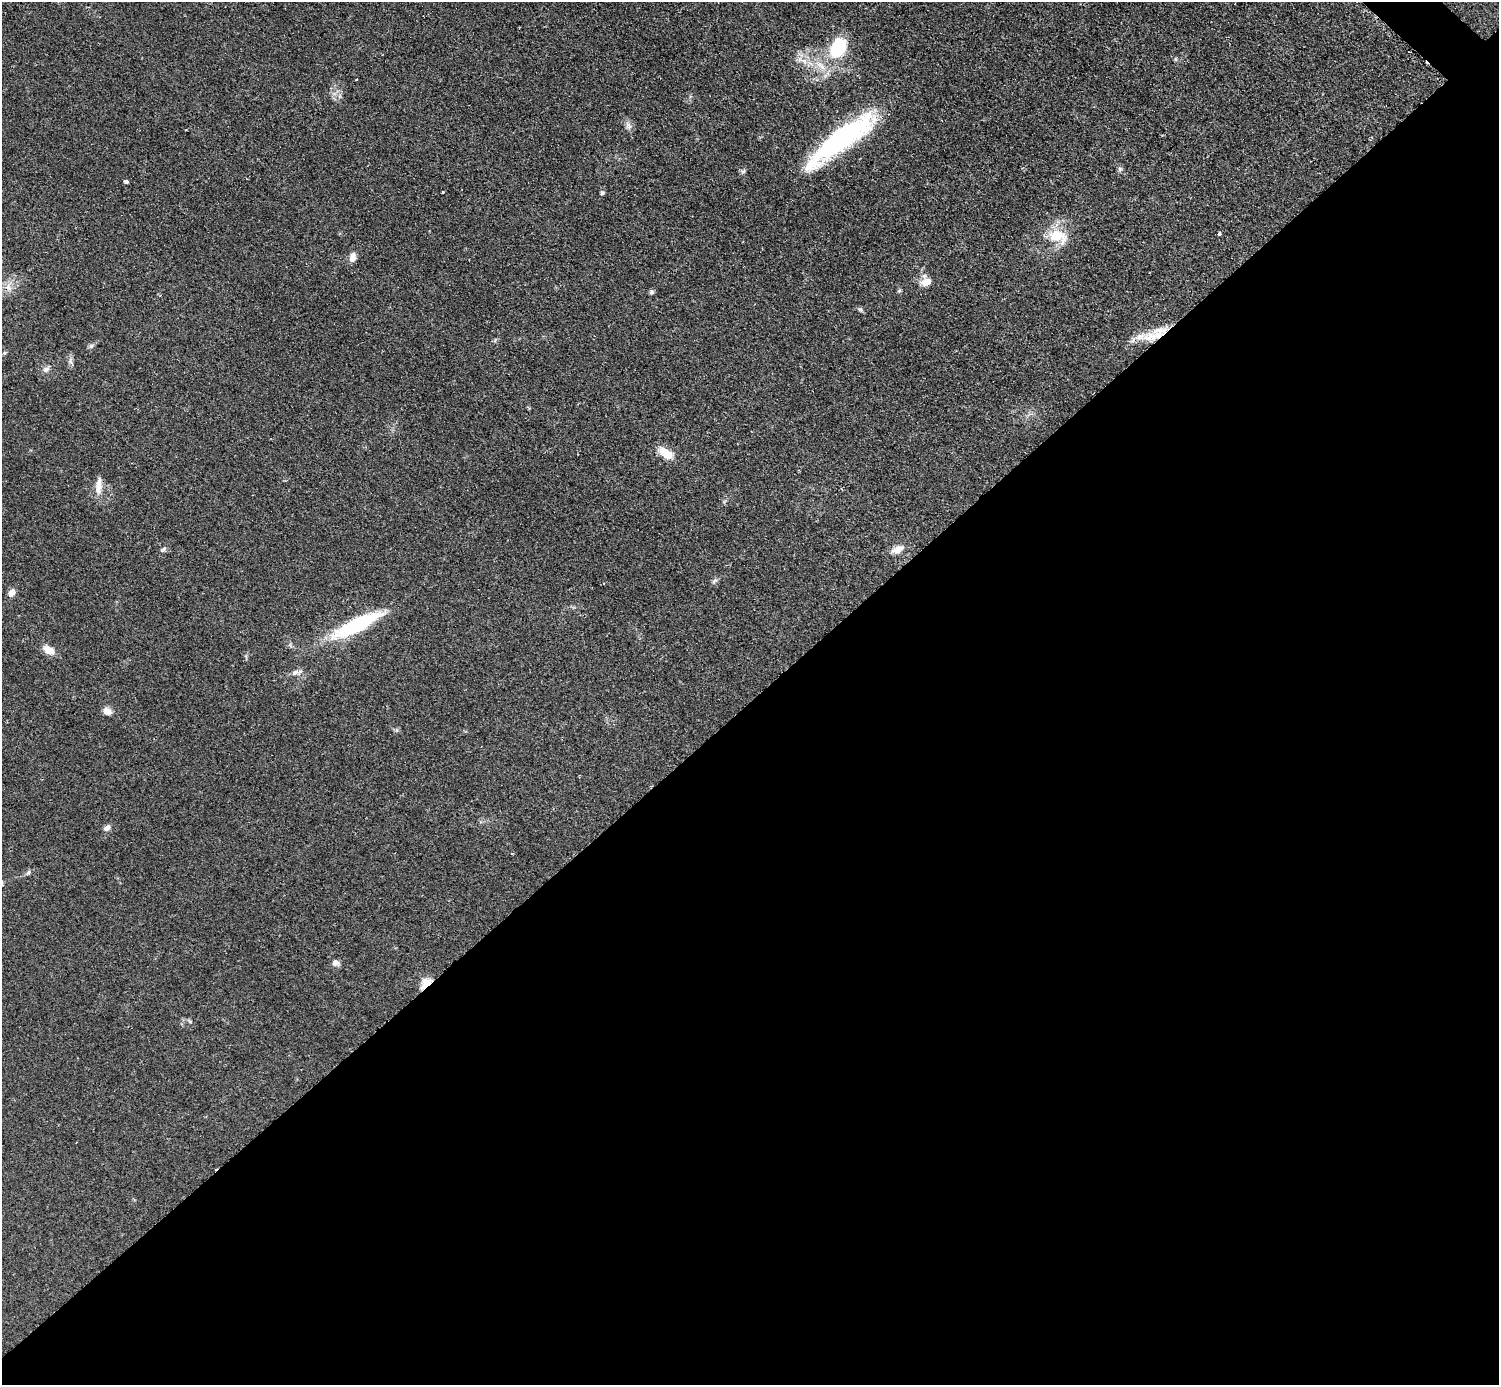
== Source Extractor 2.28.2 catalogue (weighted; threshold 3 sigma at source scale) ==
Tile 15 of 4 x 4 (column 3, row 4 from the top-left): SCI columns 2999-4495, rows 307-1689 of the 5993 x 5993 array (HDU 1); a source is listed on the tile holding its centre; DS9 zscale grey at full resolution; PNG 1501 x 1387 px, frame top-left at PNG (2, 2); no overlay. Shown black and unused: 50% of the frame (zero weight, under 2 of 3 exposures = <1% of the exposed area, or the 3 px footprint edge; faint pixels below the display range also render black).
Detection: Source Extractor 2.28.2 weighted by HDU 2 'WHT'; one run over the whole footprint, this tile lists its part. Background 0.0509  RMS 0.0071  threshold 0.0321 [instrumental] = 3 sigma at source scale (4.5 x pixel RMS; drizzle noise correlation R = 1.50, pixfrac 1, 0.05/0.05 arcsec/px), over >= 5 px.
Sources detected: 43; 2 cosmic-ray / hot-pixel residue — not listed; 4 inside a brighter listed object's ellipse — not listed separately; the other 37 listed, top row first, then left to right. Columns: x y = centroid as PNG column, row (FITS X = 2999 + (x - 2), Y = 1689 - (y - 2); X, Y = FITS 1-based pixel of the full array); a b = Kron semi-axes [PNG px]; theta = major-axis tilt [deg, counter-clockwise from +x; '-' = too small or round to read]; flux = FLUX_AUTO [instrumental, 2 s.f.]
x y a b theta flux
838 47 28 18 66 37
1175 59 5 5 - 1
804 61 10 6 -30 4.4
628 126 13 7 -69 3.3
841 140 86 20 38 120
1120 169 8 6 76 1.7
126 182 4 3 - 3.5
443 192 3 3 - 1.1
602 193 6 5 - 1.2
1219 234 3 3 - 3.6
1057 236 20 13 -16 21
352 257 11 7 84 4.8
926 282 16 10 10 7
9 287 12 6 -56 4
899 291 5 5 - 1
651 292 6 6 - 1.5
860 309 8 5 -39 1.4
1149 338 21 15 21 13
91 346 7 5 17 1.7
4 353 6 4 45 0.98
70 361 9 6 86 2.4
46 369 10 7 46 2.9
665 453 18 10 -34 12
99 486 23 8 85 7.6
163 549 10 5 43 1.9
898 549 19 10 25 6.9
714 581 9 5 49 1.7
11 593 9 7 53 4.4
357 625 54 13 26 66
49 650 13 8 -33 9
295 672 13 8 0 3.7
107 711 10 8 -28 5.2
107 828 10 7 31 2.8
28 872 8 5 62 1.4
335 963 9 8 - 3.2
426 983 18 10 44 7.8
190 1021 7 4 -37 1.1
Overlapping masked pixels (flux is a lower limit): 1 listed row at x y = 426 983